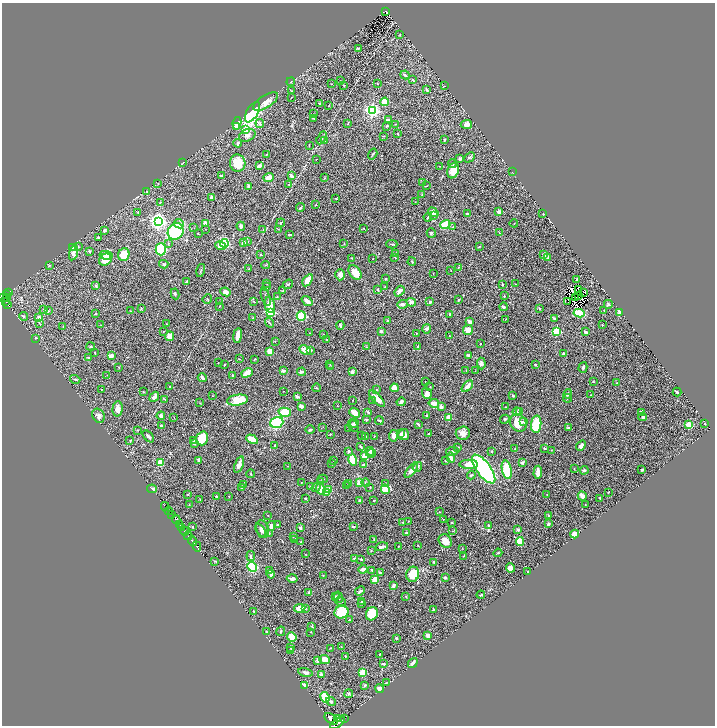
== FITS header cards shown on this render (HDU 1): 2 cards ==
NAXIS1  =                 1426
NAXIS2  =                 1447

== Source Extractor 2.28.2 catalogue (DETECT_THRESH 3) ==
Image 1426 x 1447 px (HDU 1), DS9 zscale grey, zoomed out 1/2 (1 PNG px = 2 x 2 image px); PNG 717 x 728 px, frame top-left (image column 2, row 1446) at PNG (2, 3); each listed source drawn as its Kron ellipse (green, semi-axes under 4 px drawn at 4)
Background 0.59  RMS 0.017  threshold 0.0506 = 3 sigma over >= 5 px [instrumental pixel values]
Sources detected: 541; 37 cannot appear on this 1/2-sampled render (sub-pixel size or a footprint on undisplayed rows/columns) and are neither listed nor drawn; of the other 504, the 500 brightest by FLUX_AUTO listed and drawn (4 fainter detections omitted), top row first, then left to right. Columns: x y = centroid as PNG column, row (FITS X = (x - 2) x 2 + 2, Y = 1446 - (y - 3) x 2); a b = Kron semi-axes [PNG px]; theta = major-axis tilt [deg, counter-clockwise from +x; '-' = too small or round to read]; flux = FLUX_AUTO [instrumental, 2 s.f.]
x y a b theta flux
386 11 3 2 - 37
400 35 3 2 - 1.7
359 48 3 2 - 2.1
405 75 4 2 - 3.9
413 80 3 2 - 2.9
340 81 2 1 - 1.1
291 82 4 2 - 2.2
331 84 2 1 - 0.92
377 84 2 2 - 1.1
344 85 2 2 - 1.7
445 86 2 1 - 0.83
427 89 4 3 - 4.6
292 91 3 2 - 1.5
291 97 2 1 - 1.4
266 102 14 6 33 25
385 102 4 3 - 66
320 104 3 2 - 6.7
329 106 3 2 - 1.2
372 110 4 3 - 790
252 112 11 5 60 340
314 114 2 2 - 1.5
313 118 3 2 - 1.7
388 120 2 2 - 15
237 123 6 4 81 26
260 123 4 4 - 5
348 123 4 2 - 1.7
395 124 3 2 - 1.3
466 124 6 4 5 13
387 126 3 2 - 3.1
237 127 4 3 - 5.8
245 129 3 3 - 63
398 134 3 2 - 2
247 135 8 6 25 14
383 136 3 2 - 1.7
322 138 7 2 61 4.2
444 140 4 3 - 3.7
325 141 2 2 - 1.6
238 143 4 4 - 5.3
309 145 3 2 - 1.4
266 154 2 2 - 1.7
373 154 6 2 57 3.2
470 157 6 4 44 4.4
316 159 2 1 - 0.92
460 159 4 3 - 6
183 162 3 2 - 1.3
238 163 8 7 - 81
452 164 4 3 - 4.2
260 165 2 2 - 33
439 166 2 2 - 1.7
453 171 8 5 69 40
512 172 2 1 - 1.1
221 175 3 2 - 2.9
291 176 4 3 - 13
269 177 5 4 - 31
324 178 3 2 - 1.2
422 183 3 2 - 1.8
158 184 2 2 - 1.6
289 185 2 1 - 1.2
248 186 3 2 - 8.9
427 186 3 2 - 1.5
147 191 2 2 - 0.99
422 195 3 2 - 2.4
212 197 2 2 - 41
336 198 2 1 - 1.7
160 202 3 3 - 2.3
415 202 2 2 - 1.3
316 205 2 2 - 1.9
300 208 4 2 - 4.4
138 212 3 2 - 1.8
433 212 5 3 - 25
499 212 3 3 - 17
467 214 2 2 - 5.1
543 214 2 2 - 1.2
433 215 3 2 - 3.5
428 217 4 2 - 2.7
158 221 4 4 - 1400
205 223 4 3 - 16
281 223 4 3 - 2.5
514 223 4 1 - 1.3
179 224 5 4 - 10
445 225 5 4 - 83
241 226 4 4 - 11
453 227 3 3 - 2.8
194 228 3 2 - 1
205 229 2 1 - 0.98
278 229 3 1 - 1.1
364 229 3 2 - 1.1
104 230 3 3 - 7.2
263 230 3 2 - 1.4
176 231 8 7 - 240
431 233 5 3 - 6.9
499 233 3 2 - 1.3
198 234 3 1 - 1.3
289 235 3 2 - 4
98 237 3 3 - 3.9
247 241 4 3 - 3.1
168 243 4 3 - 3
224 243 4 4 - 250
243 243 3 3 - 17
344 244 2 2 - 1.6
392 244 5 2 - 3.3
220 245 5 4 - 25
78 246 3 3 - 2.3
72 247 3 3 - 24
479 247 3 2 - 2
161 249 6 5 - 170
89 251 2 2 - 12
73 253 8 3 75 16
395 254 2 2 - 1.2
106 255 6 3 -9 17
124 255 6 5 - 62
261 255 3 2 - 1.7
544 255 2 2 - 26
395 257 2 2 - 1.1
352 258 2 2 - 2.3
548 258 4 3 - 7.6
373 259 2 1 - 0.94
105 260 7 5 39 42
412 262 4 3 - 3.1
164 264 5 4 - 4.8
49 265 4 2 - 2.3
266 265 4 3 - 2.5
458 268 3 2 - 2.5
249 269 2 2 - 2.5
201 270 6 2 76 2.4
451 270 2 1 - 0.94
355 272 8 5 -52 38
433 274 2 2 - 1.1
340 275 5 4 - 17
386 279 3 3 - 3.2
308 280 7 4 55 46
576 280 3 2 - 4.9
187 282 3 2 - 11
267 284 2 1 - 0.87
288 284 5 2 - 3.5
502 284 3 2 - 2.6
516 284 2 1 - 1.1
96 286 3 3 - 4.2
385 286 3 2 - 1.5
266 287 3 2 - 1.3
578 289 2 1 - 2.1
378 290 3 2 - 3.2
283 291 3 2 - 3.4
399 291 6 3 52 21
226 292 5 4 - 14
583 292 2 1 - 0.9
8 293 3 1 - 28
175 294 5 3 - 4.2
6 295 2 2 - 26
578 295 2 1 - 1.3
504 296 3 3 - 2.3
6 297 2 1 - 33
266 297 9 3 -73 5.3
277 297 2 2 - 1.4
575 297 2 1 - 1.6
3 298 3 1 - 130
207 299 5 3 - 2.7
458 300 2 2 - 5.7
307 301 6 3 -39 21
568 301 2 1 - 0.83
6 302 2 1 - 50
220 302 3 2 - 1.9
254 302 3 2 - 2.7
411 302 5 4 - 6.6
430 302 3 3 - 6.1
8 304 3 2 - 74
402 304 5 3 - 12
608 304 4 3 - 6.2
270 305 8 5 -79 31
219 306 3 2 - 1.5
503 307 4 3 - 4.5
539 308 4 2 - 2.8
44 309 4 3 - 4.3
141 309 3 2 - 2.9
604 310 2 2 - 1.8
48 311 2 2 - 4.2
131 311 2 2 - 1.3
271 312 3 3 - 300
620 312 3 3 - 8.5
579 313 5 3 - 95
95 314 3 2 - 4
450 314 4 3 - 4.5
23 316 4 3 - 3.9
301 316 4 4 - 140
39 317 3 2 - 20
253 318 2 2 - 1.4
554 318 3 2 - 4
506 319 3 2 - 1.8
387 321 2 2 - 3.5
469 322 4 2 - 18
39 323 3 2 - 2.3
270 323 5 2 - 2.8
167 324 2 2 - 1.5
101 325 2 1 - 1.3
340 325 4 3 - 6
602 325 2 2 - 2.2
63 326 2 2 - 1.3
427 329 5 4 - 5.6
468 330 5 5 - 41
163 331 2 1 - 1
381 331 4 3 - 8
556 331 3 3 - 160
586 332 3 3 - 5.7
309 333 2 1 - 0.87
416 334 2 1 - 1
238 335 7 3 82 22
324 335 2 2 - 0.93
169 336 5 3 - 30
449 336 2 2 - 1.3
35 338 3 3 - 1.7
326 340 2 2 - 1.5
275 341 2 2 - 1.6
480 344 2 2 - 1.8
91 347 4 2 - 3.3
367 347 3 2 - 1.8
418 347 4 2 - 3.3
305 350 6 4 -27 33
311 350 3 3 - 4.9
270 351 4 3 - 48
95 353 3 2 - 1.6
564 353 4 3 - 4
468 355 4 3 - 5
111 356 4 3 - 22
89 358 3 2 - 6.1
239 359 3 2 - 1.5
254 359 3 2 - 1.9
218 363 2 2 - 1.3
481 363 6 4 -86 11
330 364 2 2 - 1.5
224 365 3 2 - 3.3
535 365 3 2 - 2.2
119 367 4 2 - 2.5
331 367 3 2 - 2.1
583 367 5 3 - 7.1
466 370 3 2 - 1.2
283 371 2 2 - 22
475 371 3 2 - 1
302 372 4 2 - 11
352 372 3 2 - 11
247 373 6 4 28 21
107 375 3 2 - 1.4
232 375 3 2 - 2.9
202 378 4 2 - 7.8
75 379 5 3 - 4
425 382 2 2 - 0.84
593 382 3 2 - 1.6
616 383 3 2 - 1.6
467 386 7 3 49 16
169 387 3 2 - 2.8
430 387 2 2 - 1.5
316 388 4 3 - 2.7
394 388 4 3 - 41
102 390 2 2 - 0.97
376 390 3 2 - 2.1
283 391 2 1 - 0.89
143 392 2 2 - 1.7
677 392 4 2 - 6
427 393 6 5 - 15
568 394 4 3 - 5.4
513 395 4 4 - 3.3
591 395 2 2 - 1.2
212 396 3 2 - 1.4
154 397 5 3 - 12
297 397 3 2 - 9.4
567 398 4 2 - 1.9
165 399 2 1 - 0.91
377 399 10 4 -48 30
238 400 10 5 8 70
352 400 2 1 - 1.3
372 401 3 2 - 2.1
401 402 4 3 - 7.7
200 403 3 2 - 1.5
434 403 5 4 - 20
301 406 3 3 - 14
337 406 2 1 - 1.2
441 407 4 3 - 8.8
505 407 2 2 - 1.5
118 409 7 5 87 22
519 411 3 3 - 2.7
285 412 6 4 -15 100
368 412 4 3 - 4.1
517 412 4 3 - 3.2
642 412 3 2 - 12
354 413 5 3 - 40
426 415 2 2 - 1.7
98 416 7 6 - 12
161 416 4 4 - 11
174 417 2 2 - 1.1
643 417 4 3 - 11
449 418 3 3 - 33
505 419 5 3 - 3.6
366 420 2 2 - 5.6
379 421 4 2 - 2.1
277 422 7 5 18 220
523 422 4 3 - 3.1
354 423 4 3 - 4.2
518 423 9 7 -53 48
705 423 2 2 - 2.2
418 424 4 2 - 4
536 424 9 5 85 120
689 425 3 2 - 93
162 426 4 3 - 6.9
353 426 6 3 -55 5.5
323 427 3 2 - 1.3
568 428 3 2 - 4.2
349 429 2 2 - 1.4
138 430 3 2 - 1.6
310 430 4 3 - 4.2
463 433 7 7 - 19
330 434 2 2 - 2.2
401 434 3 3 - 7.4
428 434 2 2 - 1.6
362 435 2 2 - 2.7
404 435 5 5 - 26
148 436 7 3 -48 9.9
374 436 3 2 - 1
393 436 6 4 82 19
366 437 3 2 - 1.6
202 438 7 5 74 110
252 439 6 3 -29 55
193 440 3 3 - 4.4
130 441 3 1 - 1.2
194 444 3 3 - 3.1
275 446 2 2 - 4.2
581 446 5 4 - 13
361 447 3 2 - 4.6
458 447 4 2 - 2.2
515 448 3 2 - 1.9
544 448 4 3 - 3.7
551 450 3 2 - 1.1
349 451 4 3 - 3.5
452 451 6 4 9 7.5
492 451 3 2 - 2.2
370 452 4 4 - 4.6
372 453 4 3 - 5.1
365 456 4 3 - 48
451 457 5 3 - 17
199 460 4 4 - 4.7
333 460 2 1 - 1.4
353 460 6 4 -74 120
445 461 3 3 - 3.7
160 463 3 3 - 45
522 463 2 2 - 21
332 464 2 2 - 1.7
469 464 9 4 0 36
239 465 9 3 67 22
364 465 4 3 - 7.7
288 466 3 2 - 1.5
417 467 5 3 - 4.5
484 469 17 7 -54 630
574 469 3 2 - 1.1
411 470 9 4 51 22
507 470 9 5 -78 130
584 470 4 3 - 6.4
642 470 2 2 - 4.3
538 472 6 3 87 33
251 474 4 2 - 2
471 475 4 3 - 3.6
323 479 5 2 - 2.6
321 482 3 2 - 1.7
301 483 2 2 - 1.4
348 483 3 2 - 1.9
359 483 4 3 - 30
366 483 4 3 - 2.6
385 483 4 3 - 2.8
244 484 3 2 - 1.6
347 485 2 1 - 1.4
310 487 4 3 - 3.8
316 487 5 3 - 4.2
370 487 3 2 - 1.5
241 488 2 2 - 1.1
152 489 5 2 - 17
320 489 6 4 -75 35
385 489 5 4 - 57
329 490 3 3 - 27
327 492 4 3 - 15
608 492 2 2 - 2
188 494 2 2 - 4.5
547 494 2 2 - 1.7
216 496 3 2 - 2.8
582 496 4 3 - 21
229 497 2 2 - 2.3
600 498 3 2 - 5
305 499 3 2 - 2.9
200 500 2 1 - 1.5
374 500 3 2 - 2.5
359 501 2 2 - 8.4
189 504 2 2 - 1.1
585 505 2 2 - 1.5
165 506 4 1 - 100
169 511 4 2 - 460
439 512 2 2 - 1.1
172 514 3 2 - 390
268 515 2 2 - 1.5
548 516 2 2 - 3.8
176 519 4 2 - 810
443 519 2 2 - 1.1
409 521 2 2 - 1.8
403 522 2 2 - 3
452 522 3 2 - 1.6
180 524 4 3 - 260
548 524 3 2 - 13
278 525 2 2 - 6.2
489 525 4 3 - 5.1
271 526 5 3 - 21
182 527 2 1 - 130
192 527 3 2 - 1.4
353 527 3 2 - 3.4
300 528 3 3 - 11
263 529 9 6 -69 16
518 529 2 2 - 21
185 531 4 2 - 180
261 531 8 3 -61 6.6
453 531 3 2 - 2
269 533 3 3 - 2.4
406 533 3 2 - 3.5
575 534 4 4 - 27
188 536 4 1 - 74
293 537 3 2 - 1.3
374 539 3 3 - 2.3
294 540 4 2 - 2.5
192 541 5 2 - 760
445 541 7 6 - 29
520 541 4 4 - 43
301 542 2 2 - 1.2
197 546 5 2 - 680
398 546 2 2 - 0.98
418 546 3 2 - 1.5
382 547 6 2 15 8.6
462 548 2 1 - 1.1
371 550 3 2 - 1.6
498 553 4 2 - 2.1
305 554 2 2 - 1.2
251 556 5 3 - 4.7
463 556 3 2 - 1.1
355 558 4 3 - 9.4
361 559 3 2 - 4.1
215 561 4 2 - 2
434 562 4 2 - 4.1
252 567 5 4 - 230
510 568 4 4 - 13
363 569 4 3 - 13
372 570 3 2 - 3
269 571 4 3 - 8.3
528 571 2 2 - 2.1
380 573 4 2 - 5.2
271 574 4 3 - 18
413 574 7 6 - 80
323 576 3 2 - 1.1
445 577 4 3 - 6
292 578 5 3 - 13
375 580 4 4 - 35
393 586 4 3 - 6.4
360 591 5 3 - 6
309 593 3 2 - 7.2
481 595 4 2 - 3.4
335 597 3 3 - 5.3
339 597 5 4 - 5.3
406 597 3 2 - 1.4
340 602 5 3 - 6
362 602 3 3 - 3.1
361 604 2 2 - 6.2
300 608 6 4 6 32
305 608 4 3 - 3.9
433 609 3 2 - 3.4
254 611 3 2 - 2
342 612 7 6 - 90
372 614 7 5 62 82
350 620 3 2 - 1.6
312 626 4 2 - 2
281 631 5 3 - 2.6
266 632 3 2 - 3.7
311 632 2 2 - 1
428 636 3 3 - 16
292 637 5 3 - 76
396 638 2 2 - 4.2
291 647 3 3 - 2.7
341 647 2 1 - 1.1
330 648 2 1 - 1.6
290 650 3 3 - 5.4
379 654 2 2 - 2
345 656 2 2 - 1.9
325 659 5 4 - 51
318 660 4 3 - 10
413 663 5 2 - 9.3
383 664 3 2 - 7.7
305 672 7 3 -12 12
362 672 3 3 - 100
321 675 3 3 - 6.4
386 683 3 2 - 1.3
304 685 4 3 - 24
365 685 4 3 - 3.4
380 689 5 3 - 9.8
349 694 4 4 - 4.1
325 697 5 4 - 62
331 702 5 3 - 4.4
338 718 3 2 - 160
344 718 2 1 - 9.7
331 719 7 4 -38 2300
337 723 8 3 33 1800
At the frame edge (FLAGS 8, measured only in part): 1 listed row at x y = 337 723
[4 fainter detections neither listed nor drawn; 37 sub-pixel or undisplayed-footprint detections neither listed nor drawn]